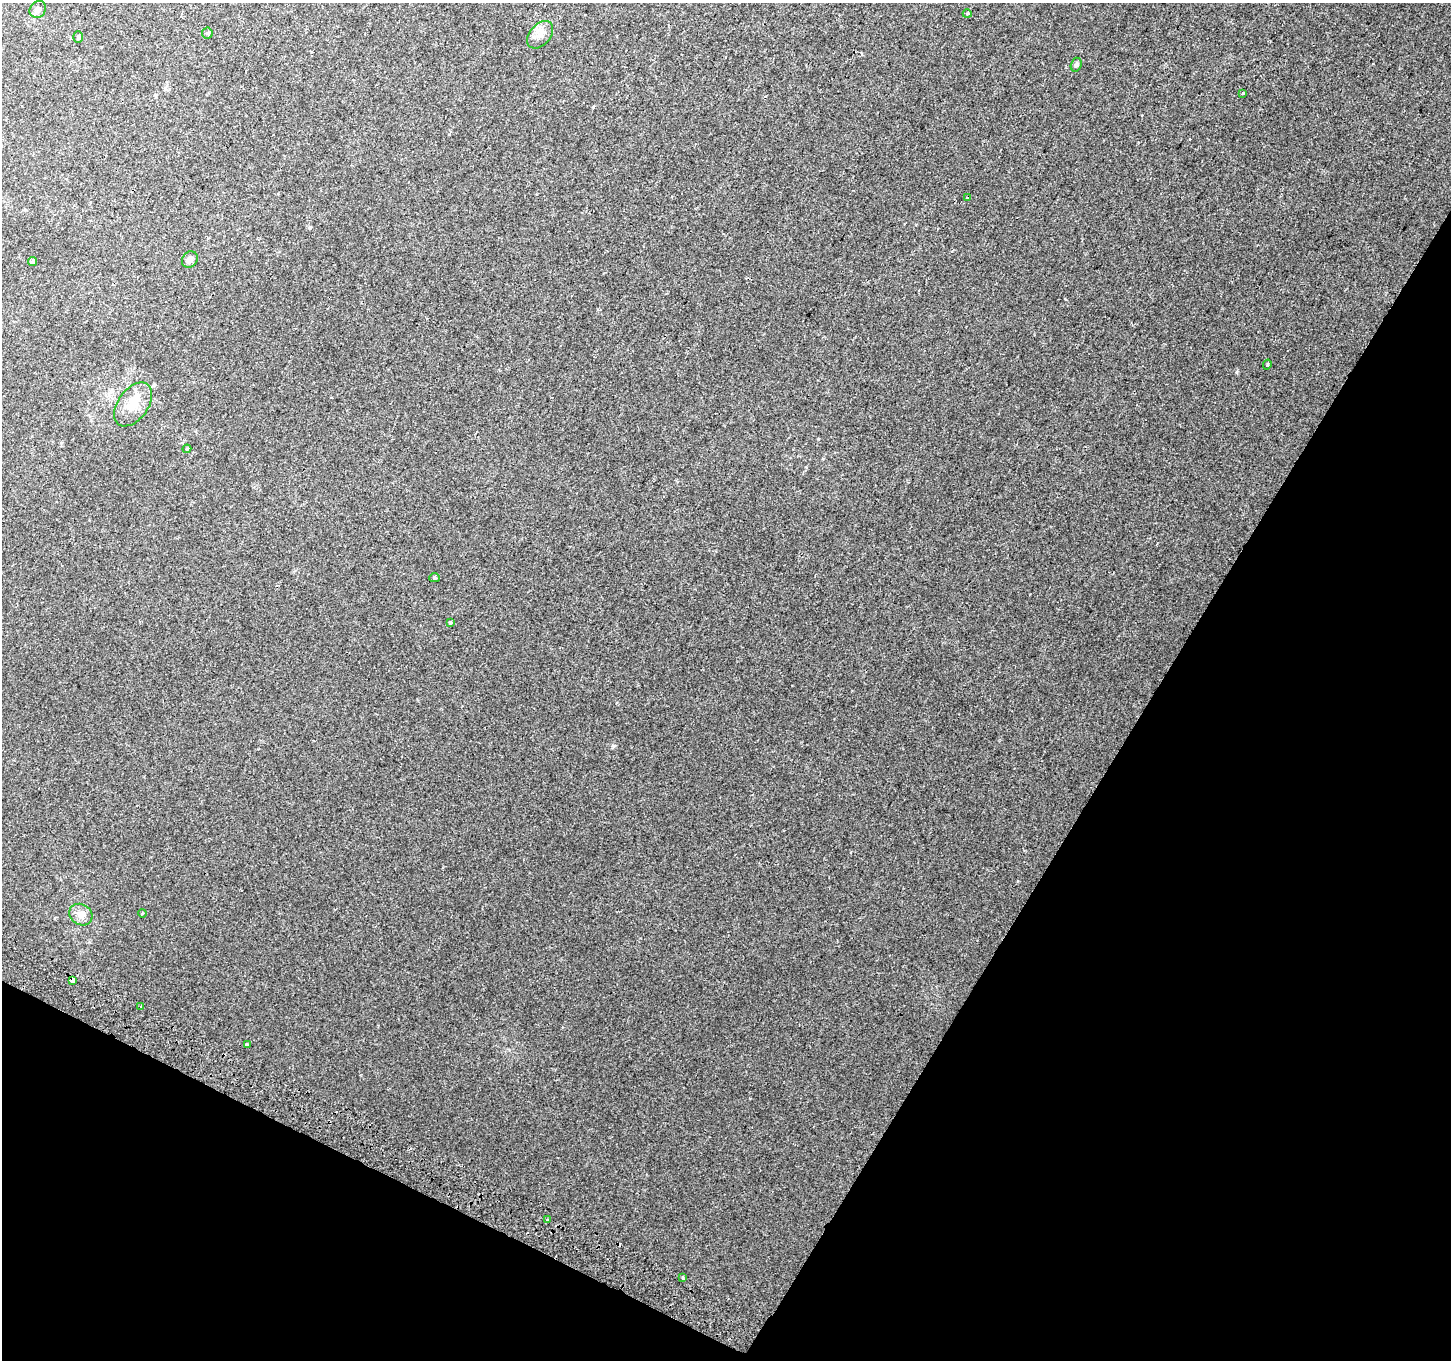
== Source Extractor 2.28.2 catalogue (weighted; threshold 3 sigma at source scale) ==
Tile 15 of 4 x 4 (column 3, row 4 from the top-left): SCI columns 2928-4376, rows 301-1658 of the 5846 x 5965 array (HDU 1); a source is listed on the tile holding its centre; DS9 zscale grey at full resolution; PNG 1453 x 1362 px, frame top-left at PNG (2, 3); each listed source drawn as its Kron ellipse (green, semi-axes under 4 px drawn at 4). Shown black and unused: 28% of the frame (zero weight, under 2 of 3 exposures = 2% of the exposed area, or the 3 px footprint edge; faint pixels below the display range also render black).
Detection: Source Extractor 2.28.2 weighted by HDU 2 'WHT'; one run over the whole footprint, this tile lists its part. Background 0.00422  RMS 0.0035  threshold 0.0158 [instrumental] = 3 sigma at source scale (4.5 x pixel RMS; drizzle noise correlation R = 1.50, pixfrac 1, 0.0396/0.0396 arcsec/px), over >= 5 px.
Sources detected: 26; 4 cosmic-ray / hot-pixel residue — neither listed nor drawn; the other 22 listed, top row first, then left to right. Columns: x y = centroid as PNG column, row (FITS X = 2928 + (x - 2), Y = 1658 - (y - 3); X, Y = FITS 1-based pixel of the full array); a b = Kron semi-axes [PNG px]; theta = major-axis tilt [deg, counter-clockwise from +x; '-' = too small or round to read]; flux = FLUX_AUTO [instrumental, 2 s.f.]
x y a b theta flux
38 9 9 7 50 1.5
967 14 4 4 - 0.45
207 33 6 5 - 0.46
540 35 16 10 49 2.8
78 37 6 5 - 0.58
1076 65 7 5 73 0.66
1242 93 3 3 - 1
967 197 3 3 - 0.44
190 259 8 7 - 1.5
33 262 4 3 - 0.54
1267 365 5 3 - 0.36
133 404 25 15 54 6.5
187 449 4 4 - 0.42
434 578 5 4 - 0.48
450 623 3 3 - 1.1
143 913 4 3 - 0.33
81 915 12 10 -35 2.4
72 980 4 4 - 11
140 1007 3 3 - 1.6
247 1044 3 3 - 1.1
547 1220 4 3 - 0.42
683 1278 3 3 - 0.71
Overlapping masked pixels (flux is a lower limit): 1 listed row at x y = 72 980
Unlisted compact peaks at least as high as the median listed source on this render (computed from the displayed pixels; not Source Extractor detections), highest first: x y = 613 746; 1237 372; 1065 299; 593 107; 818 439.